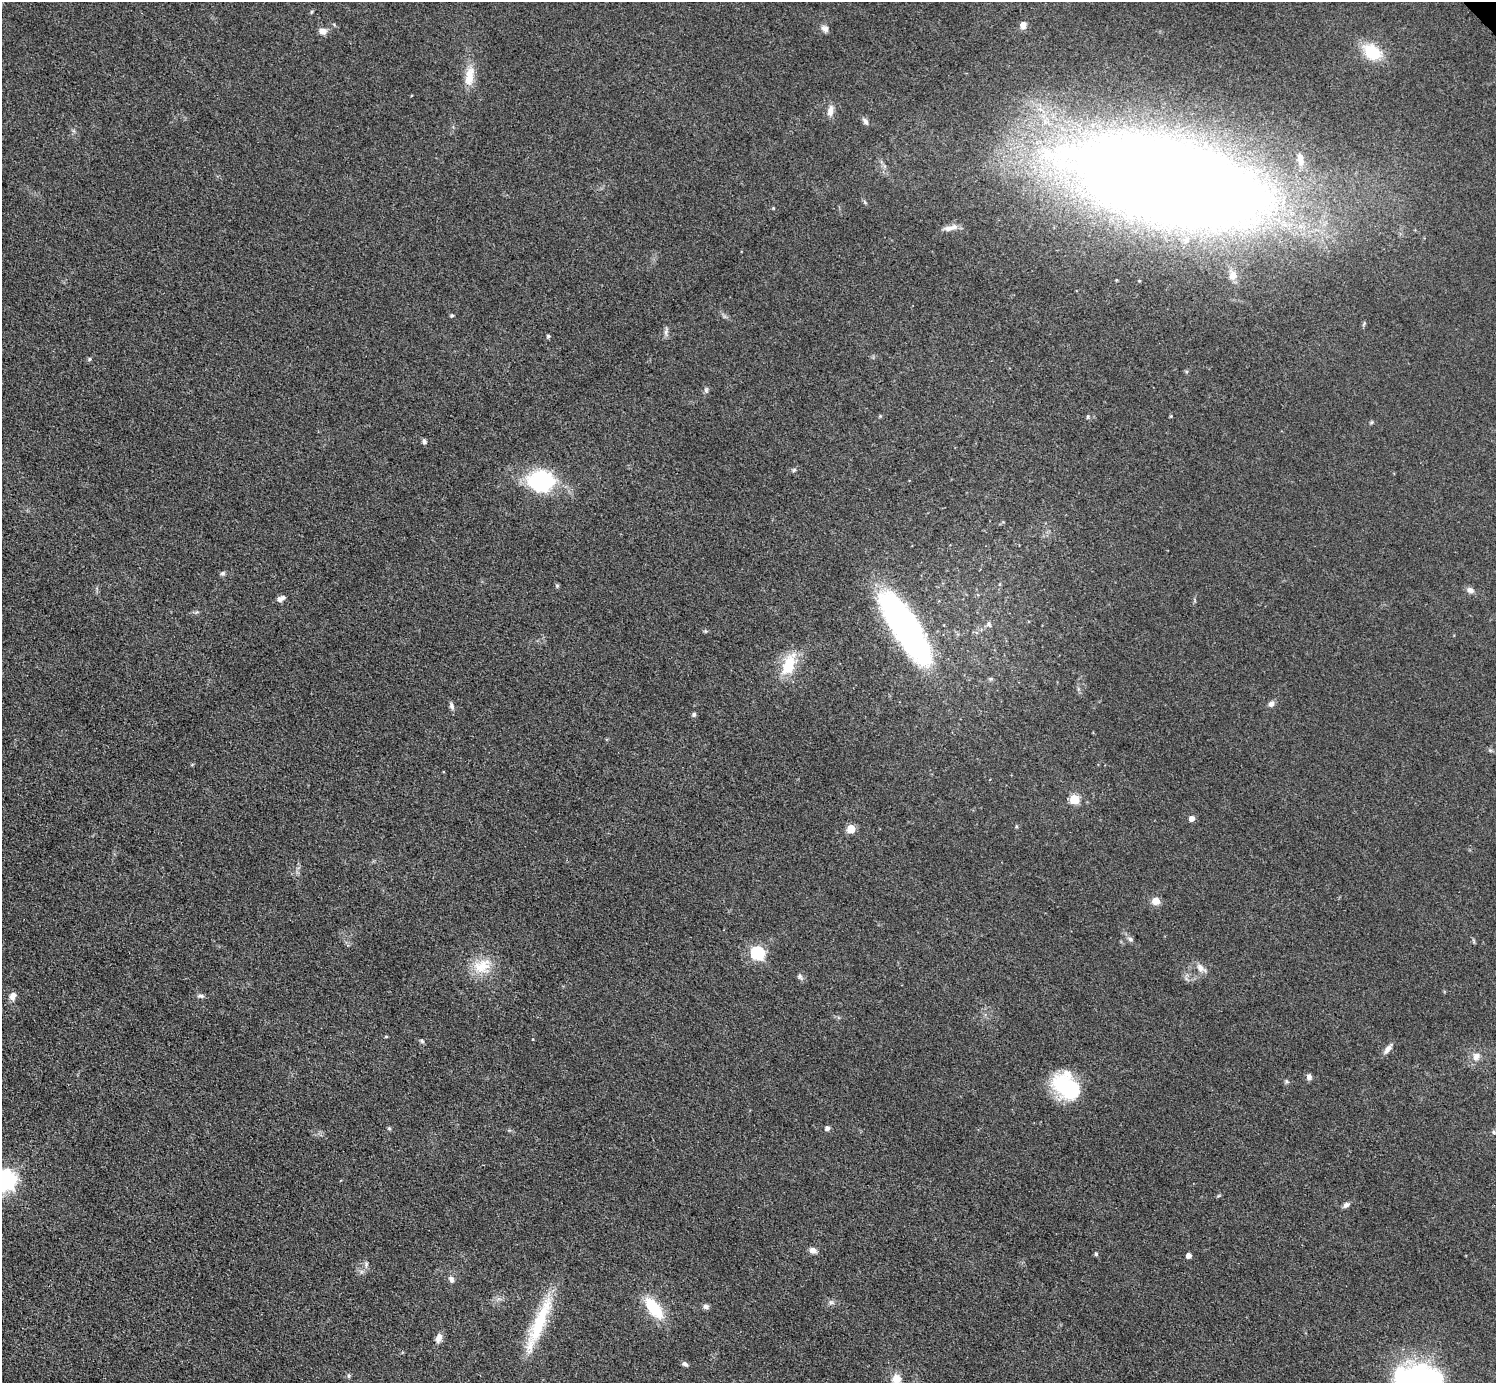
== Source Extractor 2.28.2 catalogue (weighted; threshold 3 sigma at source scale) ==
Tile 7 of 4 x 4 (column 3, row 2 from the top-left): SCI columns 2992-4485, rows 3062-4442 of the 5982 x 5980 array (HDU 1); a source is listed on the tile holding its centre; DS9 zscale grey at full resolution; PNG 1498 x 1385 px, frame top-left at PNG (2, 2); no overlay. Shown black and unused: <1% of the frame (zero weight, under 3 of 4 exposures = <1% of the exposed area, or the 3 px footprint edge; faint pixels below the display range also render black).
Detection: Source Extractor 2.28.2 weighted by HDU 2 'WHT'; one run over the whole footprint, this tile lists its part. Background 0.077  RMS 0.0058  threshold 0.0259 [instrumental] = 3 sigma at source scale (4.5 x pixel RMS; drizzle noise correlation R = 1.50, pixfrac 1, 0.05/0.05 arcsec/px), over >= 5 px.
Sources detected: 72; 1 inside a brighter object's white glare — not listed; the other 71 listed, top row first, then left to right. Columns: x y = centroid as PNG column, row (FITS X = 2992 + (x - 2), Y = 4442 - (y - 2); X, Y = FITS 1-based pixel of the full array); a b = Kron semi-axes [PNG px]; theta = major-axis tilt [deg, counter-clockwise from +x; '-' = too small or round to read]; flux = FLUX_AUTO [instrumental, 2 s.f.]
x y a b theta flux
311 12 6 3 71 0.67
1023 25 8 7 - 3.8
825 28 10 8 -37 2.6
323 31 9 7 -7 4
1372 52 25 17 -37 18
469 76 27 11 81 10
830 111 14 7 80 4.1
865 121 10 6 -55 2
1300 160 17 8 -76 5.3
1168 175 191 46 -12 1200
773 208 4 4 - 0.48
949 228 17 7 9 4
1233 275 11 9 64 4.2
452 315 5 4 - 0.95
666 332 12 5 75 1.9
548 336 5 4 - 1
89 359 6 4 24 0.89
706 390 7 5 70 1.3
880 416 4 4 - 0.57
1171 416 4 4 - 0.61
424 441 7 5 -75 1.3
794 470 7 5 24 1.1
541 481 29 23 0 49
223 573 6 5 - 1.3
557 586 6 5 - 0.76
1470 590 9 7 -22 2.7
281 599 10 6 26 2.6
989 624 8 4 -58 1.1
905 627 80 24 -57 170
705 631 6 5 - 0.81
789 664 32 15 69 19
991 679 6 4 0 0.88
1271 704 7 6 - 2.4
452 706 10 6 -78 1.8
694 714 5 5 - 1.3
1074 799 5 5 - 29
1192 819 5 5 - 3.8
851 829 5 5 - 18
1156 901 11 9 -15 4.3
1130 939 9 7 -44 1.8
757 953 6 6 - 85
482 966 27 20 19 16
1201 968 15 8 -39 4.1
800 977 9 6 -47 1.6
13 996 10 7 59 3.4
201 996 9 6 -5 1.6
386 1036 4 4 - 0.65
422 1041 7 5 -18 1.1
1388 1049 16 6 54 2.9
1476 1056 11 9 54 4.1
1309 1077 8 7 - 2
1287 1081 7 4 -45 0.89
1067 1087 30 21 -43 46
389 1128 5 5 - 0.77
827 1128 5 5 - 2.3
1493 1132 6 4 -89 0.82
5 1180 8 7 - 330
1346 1205 8 6 33 2
813 1250 9 7 -16 2.7
1096 1254 5 4 - 1
1189 1255 4 4 - 3.9
366 1264 8 5 72 1.4
451 1279 9 7 -70 2.3
831 1302 6 6 - 1.4
706 1307 7 6 - 2
654 1308 29 13 -52 22
540 1322 71 14 67 34
439 1338 13 7 71 3.5
685 1364 7 5 -38 1.6
349 1375 7 5 84 1
896 1379 12 12 - 5.7
Isophote crosses this tile's border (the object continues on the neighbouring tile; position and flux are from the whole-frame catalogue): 2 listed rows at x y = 5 1180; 896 1379